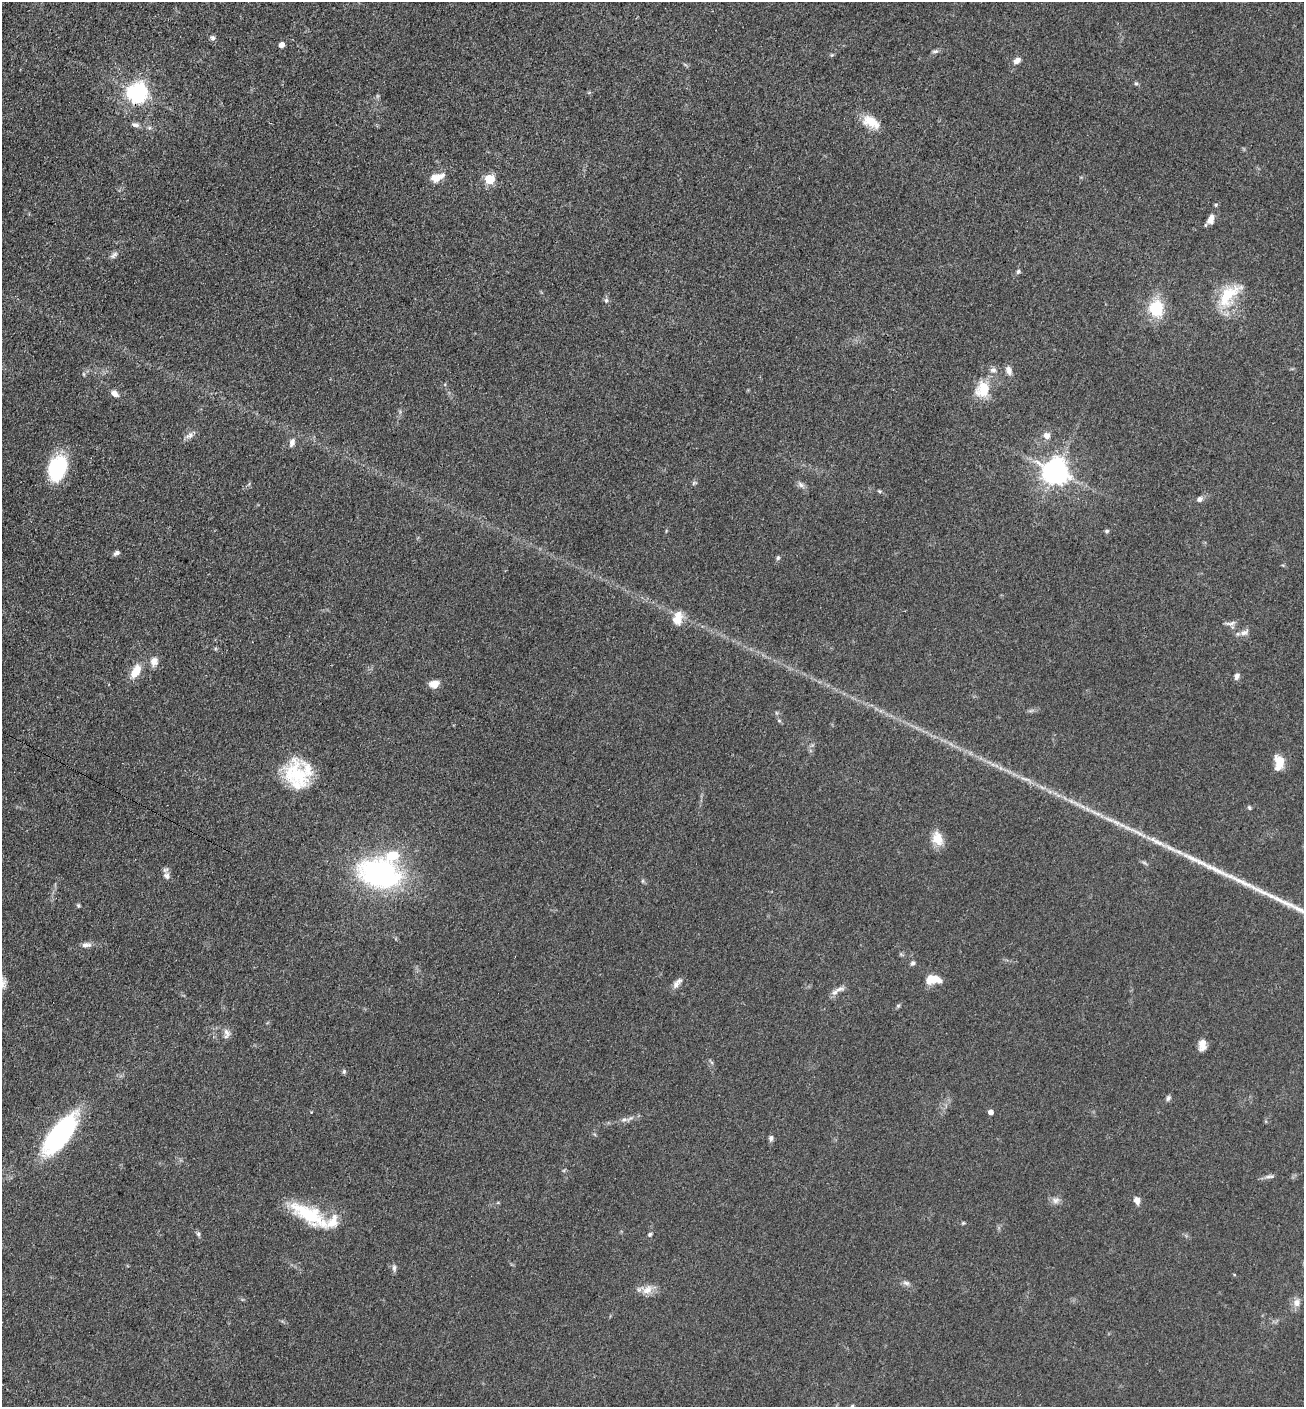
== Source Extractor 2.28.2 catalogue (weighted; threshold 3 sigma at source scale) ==
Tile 11 of 4 x 4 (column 3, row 3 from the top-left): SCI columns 2895-4196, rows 1419-2823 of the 5654 x 5645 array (HDU 1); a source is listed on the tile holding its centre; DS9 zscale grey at full resolution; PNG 1306 x 1409 px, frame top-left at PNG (2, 2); no overlay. Shown black and unused: <1% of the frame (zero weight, under 3 of 4 exposures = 2% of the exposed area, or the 3 px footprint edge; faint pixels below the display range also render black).
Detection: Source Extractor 2.28.2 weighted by HDU 2 'WHT'; one run over the whole footprint, this tile lists its part. Background 0.0669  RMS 0.0062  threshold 0.0278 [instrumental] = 3 sigma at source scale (4.5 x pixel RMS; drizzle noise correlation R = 1.50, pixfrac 1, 0.05/0.05 arcsec/px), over >= 5 px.
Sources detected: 82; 1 long thin detection or spike segment (spike, bleed or trail) — not listed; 5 inside a brighter listed object's ellipse — not listed separately; the other 76 listed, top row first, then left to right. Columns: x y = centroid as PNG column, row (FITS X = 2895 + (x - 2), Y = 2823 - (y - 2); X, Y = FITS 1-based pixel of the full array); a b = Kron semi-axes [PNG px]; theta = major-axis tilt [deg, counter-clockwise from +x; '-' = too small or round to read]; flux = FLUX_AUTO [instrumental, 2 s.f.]
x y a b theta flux
212 38 7 6 - 1.7
281 45 5 5 - 4.1
935 51 9 4 11 1.5
831 55 6 3 70 0.68
1017 61 9 6 38 3.5
1136 83 5 5 - 0.99
137 93 7 7 - 340
871 122 24 13 -30 11
135 125 10 6 -11 2.1
437 177 20 10 21 6.8
489 179 6 5 - 37
1211 219 13 8 70 4.1
114 255 12 6 40 2.2
1018 271 6 5 - 1.2
1228 295 41 18 45 23
606 300 6 5 - 1.4
1156 308 7 6 - 59
993 370 9 7 6 2.6
1009 370 12 7 -68 3.3
84 374 6 4 -89 0.76
983 389 21 17 73 16
114 393 10 7 -37 3.4
190 435 12 7 39 3
1047 435 9 8 - 3.5
292 442 11 6 73 2.9
57 468 25 15 67 46
1056 472 8 8 - 730
694 483 8 4 19 0.99
801 485 10 6 -36 2.3
879 491 5 4 - 0.78
1200 499 7 6 - 2.4
1107 531 6 5 - 1
116 553 8 5 32 1.8
778 558 7 5 69 1
678 618 19 12 76 8.2
1230 623 16 4 8 2.2
1244 633 12 7 14 3.2
154 662 12 10 79 4.4
136 671 16 9 61 11
1237 676 8 5 71 2.5
434 684 10 7 9 6.2
779 721 6 4 -1 0.78
1279 763 16 9 88 10
296 774 38 27 -57 35
1249 807 6 4 -58 0.98
938 838 18 13 -66 9.4
380 873 43 29 -14 130
167 876 11 8 -85 2.9
643 881 6 4 71 0.8
78 905 6 4 -77 0.8
86 945 13 6 -1 2.9
913 963 6 5 - 1.5
931 979 14 10 23 8.4
677 983 16 7 48 3.4
839 989 17 6 15 3.2
898 1006 6 5 - 0.9
227 1033 12 7 -54 2.7
1202 1045 13 9 86 4.7
344 1071 6 5 - 1
1168 1098 8 5 63 1.5
990 1112 4 4 - 3.4
624 1120 9 6 26 2.3
60 1135 41 16 53 100
771 1138 8 6 -85 1.8
1269 1176 16 4 4 2
1056 1200 11 8 26 2.9
1137 1200 8 6 -69 4
309 1214 53 18 -31 34
963 1223 5 4 - 0.72
198 1234 7 5 -75 1.3
650 1234 5 4 - 1.1
394 1268 9 5 -87 1.8
906 1283 10 6 -8 2
647 1290 16 11 41 6.1
1297 1303 11 9 79 4
852 1406 5 4 - 0.67
Overlapping masked pixels (flux is a lower limit): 1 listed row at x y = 137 93
Isophote crosses this tile's border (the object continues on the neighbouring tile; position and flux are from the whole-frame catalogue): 1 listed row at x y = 852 1406